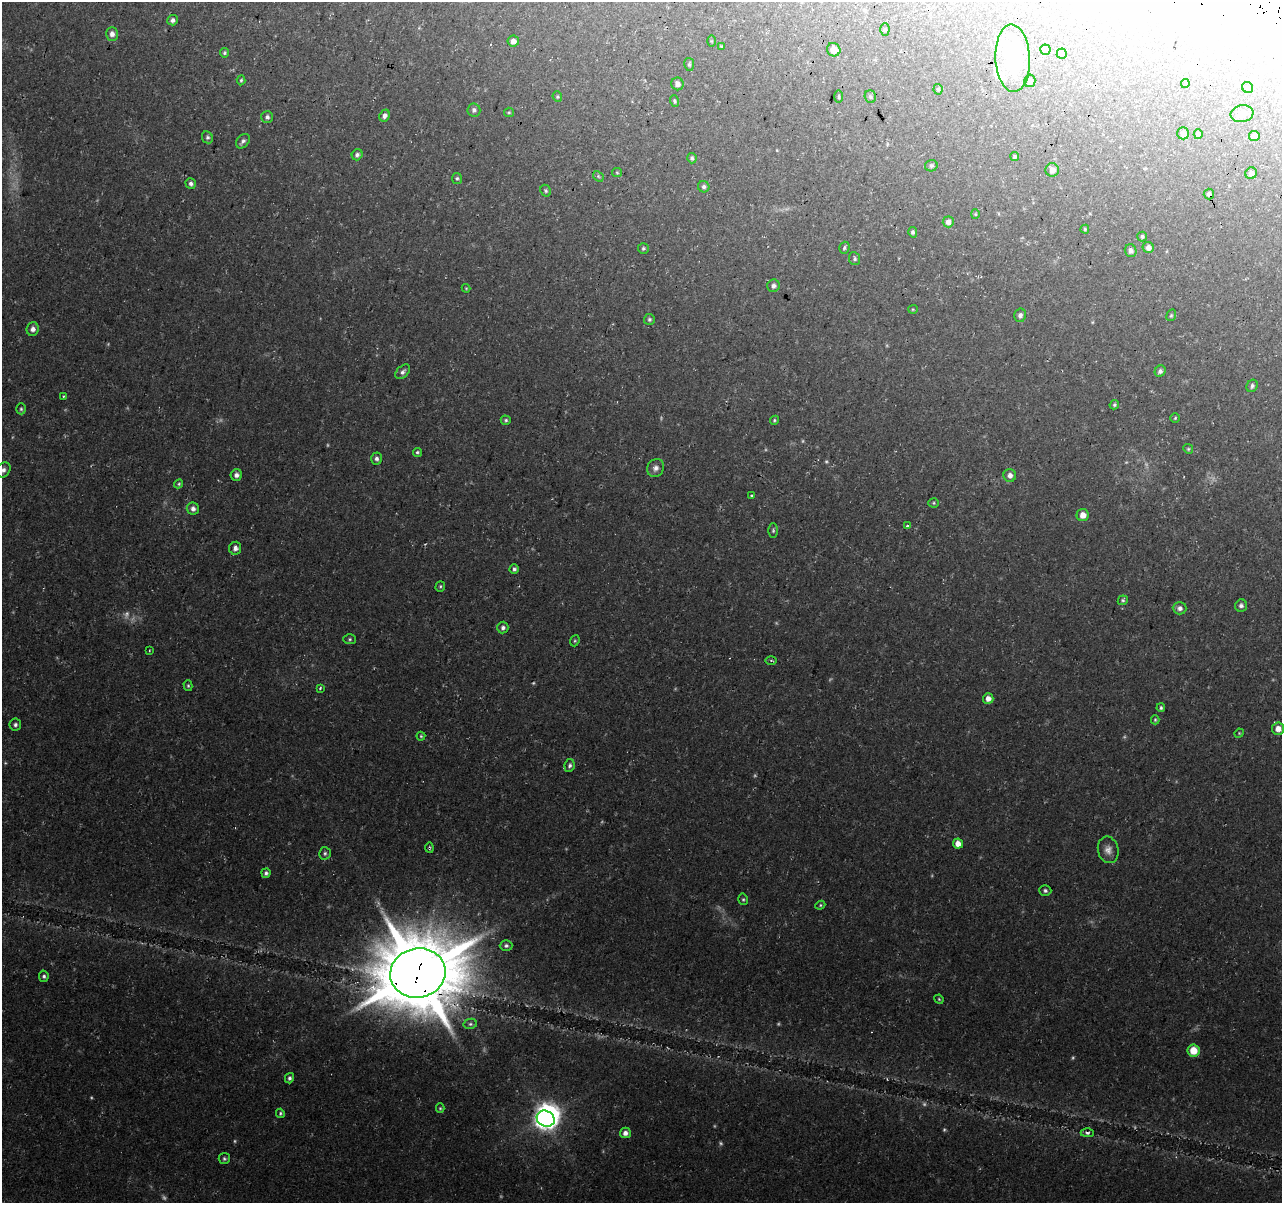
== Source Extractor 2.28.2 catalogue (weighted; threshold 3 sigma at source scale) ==
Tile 10 of 4 x 4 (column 2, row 3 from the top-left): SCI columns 1288-2567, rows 1457-2657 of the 5146 x 5375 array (HDU 1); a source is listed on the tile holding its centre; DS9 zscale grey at full resolution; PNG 1284 x 1205 px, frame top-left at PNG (2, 2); each listed source drawn as its Kron ellipse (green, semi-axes under 4 px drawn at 4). Shown black and unused: <1% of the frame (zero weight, under 3 of 4 exposures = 3% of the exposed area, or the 3 px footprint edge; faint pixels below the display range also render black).
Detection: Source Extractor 2.28.2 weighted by HDU 2 'WHT'; one run over the whole footprint, this tile lists its part. Background 0.037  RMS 0.0041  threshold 0.0183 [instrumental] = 3 sigma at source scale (4.5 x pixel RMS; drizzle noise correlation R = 1.50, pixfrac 1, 0.0396/0.0396 arcsec/px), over >= 5 px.
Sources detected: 156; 24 too faint to see at this stretch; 3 inside a brighter object's white glare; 1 cosmic-ray / hot-pixel residue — neither listed nor drawn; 1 inside a brighter listed object's ellipse — not listed separately; the other 127 listed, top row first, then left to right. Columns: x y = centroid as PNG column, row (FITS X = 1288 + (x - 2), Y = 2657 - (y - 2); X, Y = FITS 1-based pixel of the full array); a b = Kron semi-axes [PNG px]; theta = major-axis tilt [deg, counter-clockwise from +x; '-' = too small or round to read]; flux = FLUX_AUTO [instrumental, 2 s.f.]
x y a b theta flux
173 20 5 5 - 1.3
885 29 6 4 89 0.52
112 34 7 6 - 2.2
513 41 6 5 - 2.2
711 41 6 4 -89 0.43
721 46 4 3 - 0.38
834 50 7 6 - 3.6
1045 50 5 5 - 3.1
225 53 5 4 - 0.69
1062 54 5 5 - 1.4
1013 58 34 17 -87 30
689 64 6 5 - 0.76
241 80 5 4 - 0.62
1030 81 6 5 - 1.6
677 84 6 6 - 1.9
1185 84 4 3 - 0.43
1248 88 6 5 - 0.71
938 89 5 4 - 0.66
839 96 6 3 90 0.54
557 97 5 4 - 0.59
870 97 6 5 - 0.76
674 101 6 4 -73 0.61
474 110 6 6 - 1.3
509 112 5 4 - 0.53
1242 114 11 8 8 2.7
385 116 6 5 - 1.8
267 117 6 6 - 1.2
1183 133 6 6 - 1.9
1198 134 5 4 - 0.86
1254 136 5 5 - 1.6
207 137 6 5 - 0.87
243 141 8 6 49 1.3
357 155 6 5 - 1.1
1015 157 5 4 - 0.68
692 158 5 4 - 0.91
931 166 6 5 - 0.91
1052 170 6 6 - 2.6
617 173 5 4 - 0.43
1251 173 6 5 - 1.6
598 176 6 4 -47 0.7
457 178 5 5 - 0.7
191 183 5 5 - 1.2
704 187 6 5 - 1.1
546 191 6 5 - 0.73
1209 194 5 5 - 1.2
975 214 4 4 - 0.41
948 222 5 5 - 2.2
1085 229 4 4 - 0.56
913 232 5 4 - 0.89
1142 236 5 5 - 0.74
1148 247 5 5 - 2.1
643 248 5 5 - 0.76
844 248 6 5 - 0.79
1131 251 6 5 - 1.5
854 259 6 5 - 0.94
773 286 6 6 - 1.4
466 288 4 4 - 0.41
913 309 5 4 - 0.44
1020 315 6 6 - 1.4
1171 315 6 4 68 0.61
649 319 5 5 - 0.82
33 329 7 6 - 1.9
1160 371 6 5 - 1.2
403 372 9 5 44 1.5
1252 386 6 5 - 0.98
63 396 3 3 - 0.47
1114 405 5 4 - 0.72
21 409 5 4 - 0.7
1175 418 5 4 - 0.51
506 420 5 4 - 0.74
774 420 5 4 - 0.59
1188 449 5 4 - 0.54
417 452 4 4 - 0.64
376 458 6 5 - 1.3
656 468 9 8 - 1.9
3 470 8 6 49 1.7
236 475 6 5 - 1.8
1010 475 6 6 - 2.3
179 484 5 4 - 0.54
751 495 3 3 - 0.61
934 503 5 4 - 0.51
193 509 6 6 - 1.8
1083 515 6 6 - 3.6
908 526 3 3 - 1.8
773 530 7 5 -90 0.72
235 548 6 6 - 1.8
514 569 5 4 - 1.1
440 586 5 5 - 0.61
1123 600 5 4 - 0.73
1241 606 6 5 - 1.3
1180 608 7 6 - 1.6
503 628 6 5 - 1.3
350 639 6 5 - 0.67
575 641 6 4 68 0.61
149 650 3 2 - 0.35
771 661 5 4 - 0.64
188 686 5 4 - 0.59
320 688 4 3 - 0.56
988 698 5 5 - 2.7
1161 708 4 4 - 0.7
1155 720 4 4 - 0.51
15 725 6 6 - 1.1
1278 729 6 6 - 3.2
1239 733 5 4 - 0.43
421 736 4 4 - 0.53
570 765 6 5 - 1.1
958 844 5 5 - 3.3
429 848 5 2 - 0.51
1108 850 13 10 -77 3.1
325 853 6 6 - 0.89
266 873 4 4 - 1
1045 891 6 5 - 0.95
743 899 6 4 -76 0.61
820 905 5 4 - 0.52
506 946 6 5 - 1
418 973 28 24 13 4700
44 976 5 4 - 0.94
939 999 5 4 - 0.44
470 1024 7 5 13 0.83
1193 1050 6 6 - 6.6
289 1078 5 4 - 1
440 1108 5 4 - 0.52
280 1113 5 4 - 0.67
546 1119 9 7 -30 270
625 1133 5 5 - 1.9
1087 1133 6 4 -1 0.97
224 1159 5 5 - 0.81
Overlapping masked pixels (flux is a lower limit): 3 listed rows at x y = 1209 194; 429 848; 418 973
Isophote crosses this tile's border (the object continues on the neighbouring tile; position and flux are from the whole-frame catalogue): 1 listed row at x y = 3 470